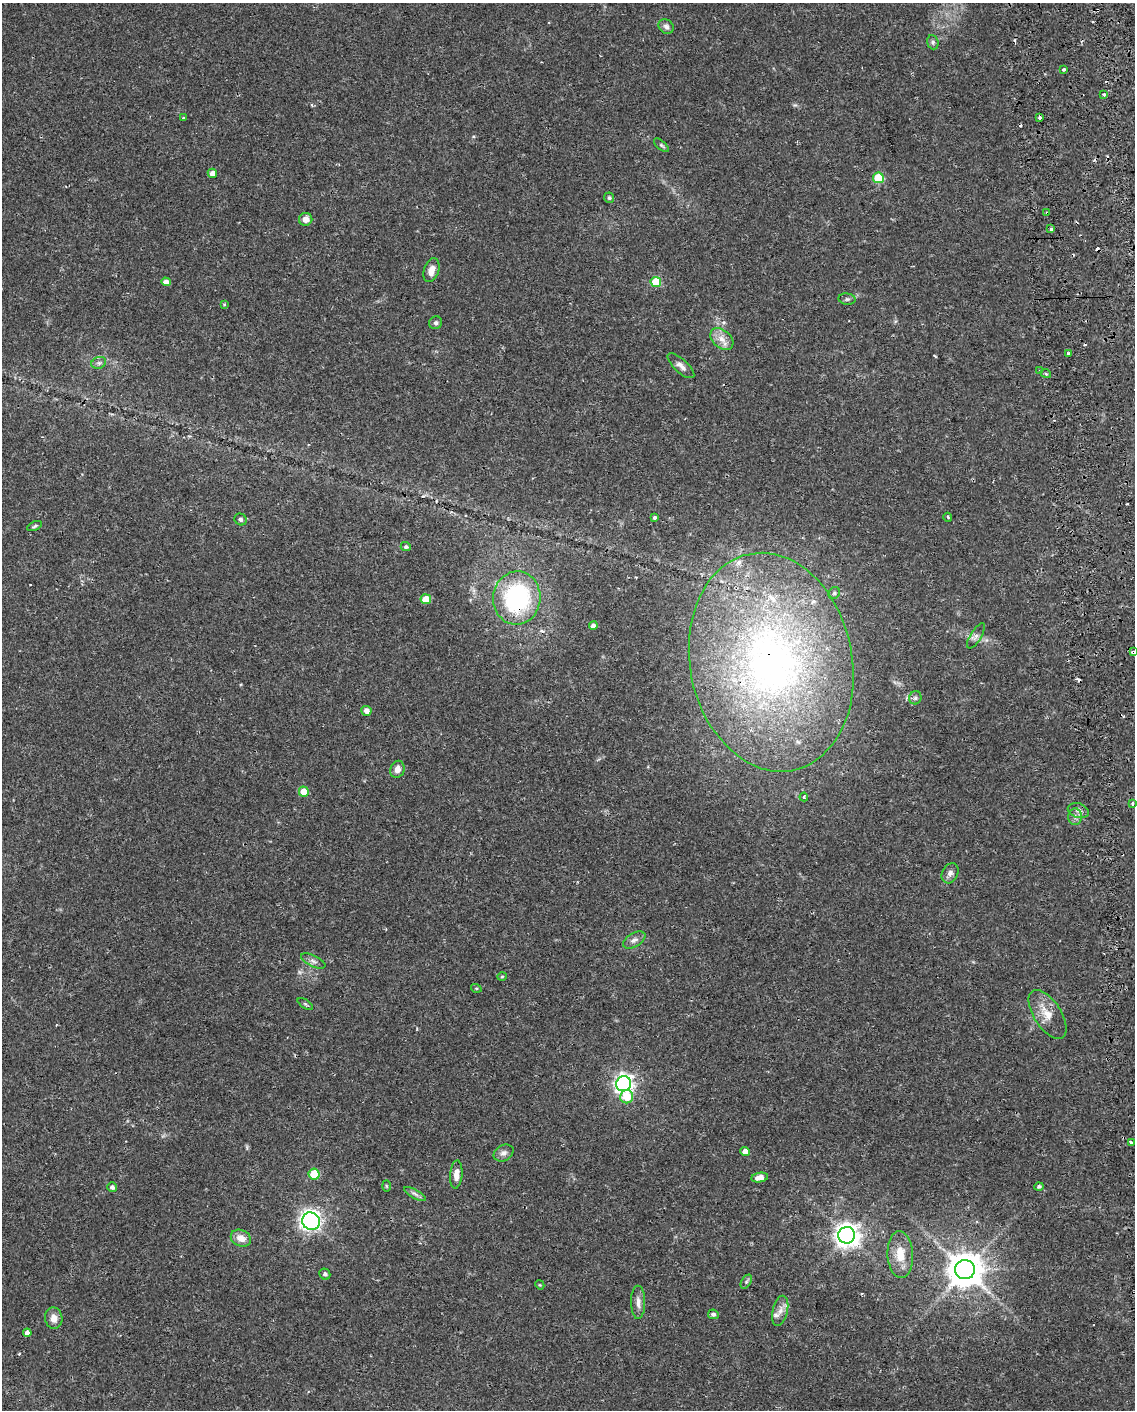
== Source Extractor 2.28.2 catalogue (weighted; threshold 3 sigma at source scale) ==
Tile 6 of 4 x 3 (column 2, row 2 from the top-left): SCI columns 1176-2308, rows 1513-2920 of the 4619 x 4393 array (HDU 1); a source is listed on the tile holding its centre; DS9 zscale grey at full resolution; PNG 1137 x 1412 px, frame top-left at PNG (2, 3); each listed source drawn as its Kron ellipse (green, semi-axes under 4 px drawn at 4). Shown black and unused: <1% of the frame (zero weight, under 2 of 3 exposures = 5% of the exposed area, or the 3 px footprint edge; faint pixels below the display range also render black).
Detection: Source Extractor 2.28.2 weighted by HDU 2 'WHT'; one run over the whole footprint, this tile lists its part. Background 0.0303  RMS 0.0033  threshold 0.015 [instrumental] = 3 sigma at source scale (4.5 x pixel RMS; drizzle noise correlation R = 1.50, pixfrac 1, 0.0396/0.0396 arcsec/px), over >= 5 px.
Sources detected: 99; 1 inside a brighter object's white glare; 17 cosmic-ray / hot-pixel residue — neither listed nor drawn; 4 inside a brighter listed object's ellipse — not listed separately; the other 77 listed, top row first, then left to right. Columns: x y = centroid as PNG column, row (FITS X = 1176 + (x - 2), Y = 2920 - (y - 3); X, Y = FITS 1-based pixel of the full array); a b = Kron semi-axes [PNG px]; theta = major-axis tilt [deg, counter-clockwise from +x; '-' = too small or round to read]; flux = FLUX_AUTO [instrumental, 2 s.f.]
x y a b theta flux
666 27 8 7 - 1.1
933 42 7 5 -71 0.75
1064 69 3 3 - 0.81
1104 94 3 3 - 2.1
184 118 3 3 - 0.81
1039 118 4 3 - 3.4
661 145 9 4 -40 0.58
212 173 5 4 - 2.3
878 178 5 5 - 17
609 198 5 5 - 0.63
1047 213 3 3 - 1.2
306 219 6 6 - 2.4
1051 229 3 3 - 1.3
431 270 12 7 71 2.7
166 282 5 4 - 1.7
656 282 5 5 - 13
847 299 8 5 -7 0.69
224 305 4 3 - 0.5
436 323 7 6 - 0.75
722 339 13 9 -41 3
1068 353 3 3 - 2.7
99 363 7 5 20 0.89
681 366 17 6 -42 1.8
1040 370 3 2 - 0.3
1046 374 5 3 - 0.36
948 517 4 3 - 0.46
655 518 4 3 - 1.7
241 519 6 5 - 0.67
34 526 8 4 25 0.55
406 547 5 4 - 0.65
834 593 6 5 - 0.6
517 598 27 23 85 44
426 599 5 5 - 7
593 626 4 4 - 1.2
976 636 14 5 58 1.4
1133 652 4 3 - 12
771 662 110 81 -79 170
915 698 7 6 - 0.74
366 711 5 5 - 2.2
397 769 9 7 69 2.2
304 792 5 5 - 5.7
804 797 4 4 - 0.4
1132 803 3 3 - 0.85
1078 810 11 7 -17 1.4
1075 817 8 6 90 1.3
950 873 11 8 62 1.5
634 940 12 7 30 1.6
313 961 13 5 -25 1.2
502 977 5 3 - 0.31
476 988 5 3 - 0.38
305 1004 9 3 -34 0.52
1048 1014 28 13 -57 5.7
624 1084 7 7 - 140
627 1097 7 6 - 7.1
1131 1143 4 3 - 1.7
745 1152 4 4 - 2.6
503 1153 10 8 29 1.4
314 1174 5 5 - 8.8
456 1174 14 6 85 2.5
760 1178 8 4 9 2.5
386 1186 6 4 -88 0.32
1039 1186 4 4 - 0.68
112 1187 5 4 - 0.98
415 1194 12 4 -30 1
311 1221 9 8 - 140
847 1235 8 8 - 290
241 1238 10 8 -24 3.2
900 1255 23 13 -87 6.6
965 1270 10 9 - 780
325 1274 6 5 - 0.82
746 1282 8 4 59 0.73
540 1285 5 3 - 0.29
638 1302 16 7 -90 2.1
780 1311 15 7 77 2.4
713 1314 5 4 - 0.72
54 1318 11 8 -81 2.5
27 1333 4 4 - 1.3
Overlapping masked pixels (flux is a lower limit): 4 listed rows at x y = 1047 213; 517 598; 1133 652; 771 662
Isophote crosses this tile's border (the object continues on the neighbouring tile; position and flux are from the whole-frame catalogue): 1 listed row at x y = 1133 652